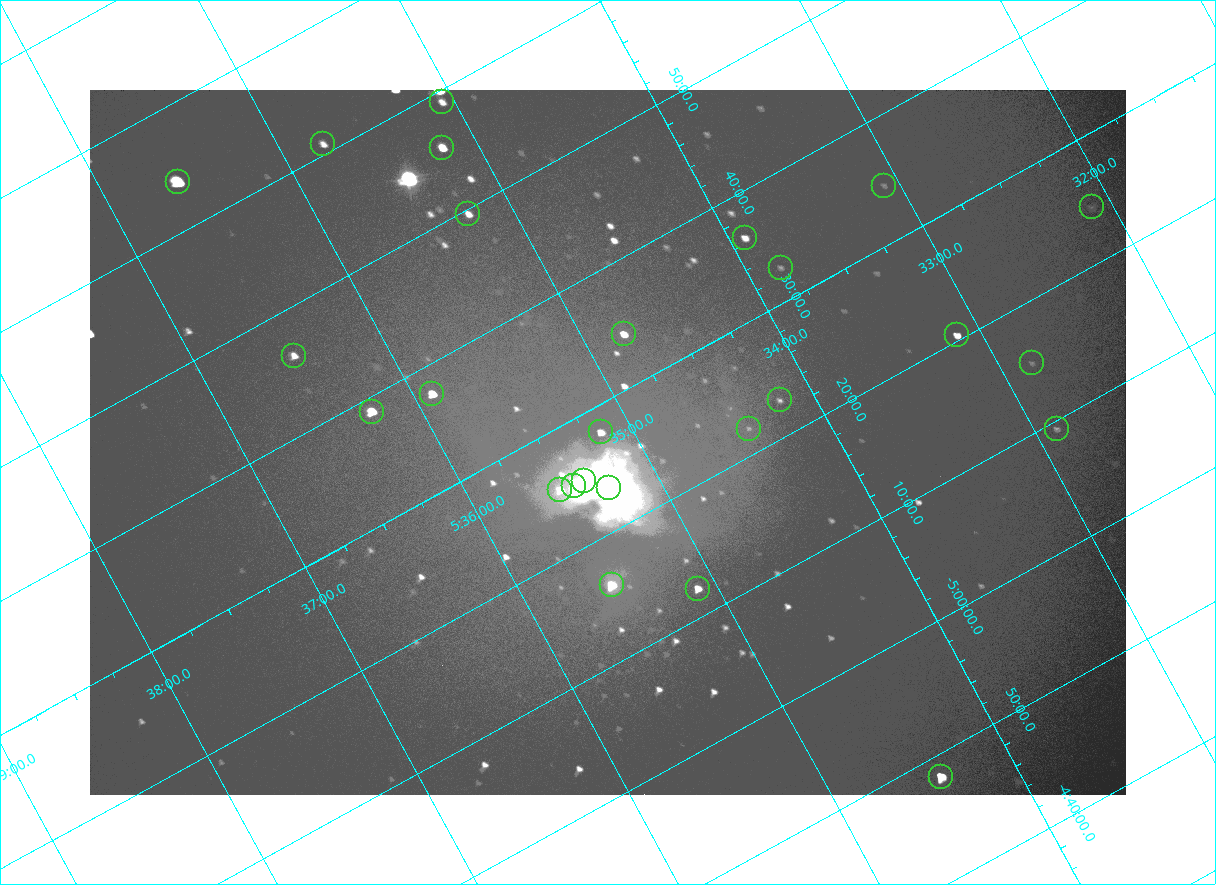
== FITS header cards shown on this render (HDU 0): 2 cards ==
NAXIS1  =                 2072
NAXIS2  =                 1410

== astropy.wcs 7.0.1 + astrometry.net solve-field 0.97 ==
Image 2072 x 1410 px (HDU 0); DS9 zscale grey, zoomed out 1/2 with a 90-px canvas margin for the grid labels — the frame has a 2x2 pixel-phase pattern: the four 2x2 pixel phases sit at different levels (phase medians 96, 101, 101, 169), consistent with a one-shot-colour (mosaic) sensor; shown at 1/2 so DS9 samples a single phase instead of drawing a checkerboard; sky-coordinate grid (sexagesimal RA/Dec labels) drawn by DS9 from the SOLVED WCS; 26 Tycho-2 reference stars matched to detected sources circled (green)
Header WCS: none
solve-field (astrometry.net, Tycho-2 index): SOLVED blind (the file carries no WCS)
Solved WCS: RA---TAN-SIP/DEC--TAN-SIP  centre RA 05:35:09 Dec -05:27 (83.79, -5.45 deg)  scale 2.55 arcsec/px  FOV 88.1' x 59.7'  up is -151 deg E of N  parity flipped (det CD > 0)
(file carries no celestial WCS; the grid is the blind solution)
Tycho-2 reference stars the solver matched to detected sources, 26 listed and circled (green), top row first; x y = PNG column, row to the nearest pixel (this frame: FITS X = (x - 90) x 2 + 1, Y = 1410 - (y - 90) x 2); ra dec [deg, ICRS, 3 dp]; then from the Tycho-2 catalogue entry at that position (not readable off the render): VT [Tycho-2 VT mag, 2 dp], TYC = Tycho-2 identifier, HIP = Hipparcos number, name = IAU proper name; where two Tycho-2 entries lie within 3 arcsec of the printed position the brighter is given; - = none
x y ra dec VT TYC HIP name
442 102 83.765 -5.984 8.95 4778-1377-1 - -
323 144 83.942 -6.013 8.95 4778-1351-1 - -
442 148 83.796 -5.927 7.42 4778-1370-1 - -
178 182 84.149 -6.065 5.71 4778-1379-1 26345 -
884 186 83.271 -5.577 10.70 4774-816-1 - -
1092 207 83.027 -5.407 10.64 4774-422-1 - -
468 214 83.808 -5.827 8.43 4778-1364-1 - -
745 238 83.480 -5.607 8.83 4774-850-1 - -
780 268 83.455 -5.546 10.93 4774-913-1 - -
624 334 83.696 -5.571 8.07 4774-809-1 - -
957 335 83.281 -5.341 8.59 4774-473-1 26021 -
294 356 84.122 -5.770 8.64 4778-1069-1 - -
1032 363 83.207 -5.255 10.70 4774-524-1 - -
432 394 83.975 -5.628 7.32 4778-1369-1 - -
780 400 83.546 -5.382 10.28 4774-846-1 - -
372 412 84.063 -5.648 6.51 4778-1378-1 26314 -
748 428 83.604 -5.368 10.89 4774-818-2 - -
1056 428 83.221 -5.156 10.21 4774-573-1 - -
600 432 83.791 -5.465 8.45 4774-849-1 - -
584 481 83.845 -5.416 5.03 4774-933-1 26235 -
574 486 83.860 -5.417 6.19 4774-934-1 - -
609 488 83.819 -5.390 5.06 4774-931-1 26221 -
560 490 83.881 -5.421 8.46 4774-935-1 - -
612 585 83.881 -5.267 6.87 4774-906-1 26258 -
698 588 83.776 -5.204 7.81 4774-915-1 - -
940 776 83.600 -4.804 6.81 4774-926-1 26137 -